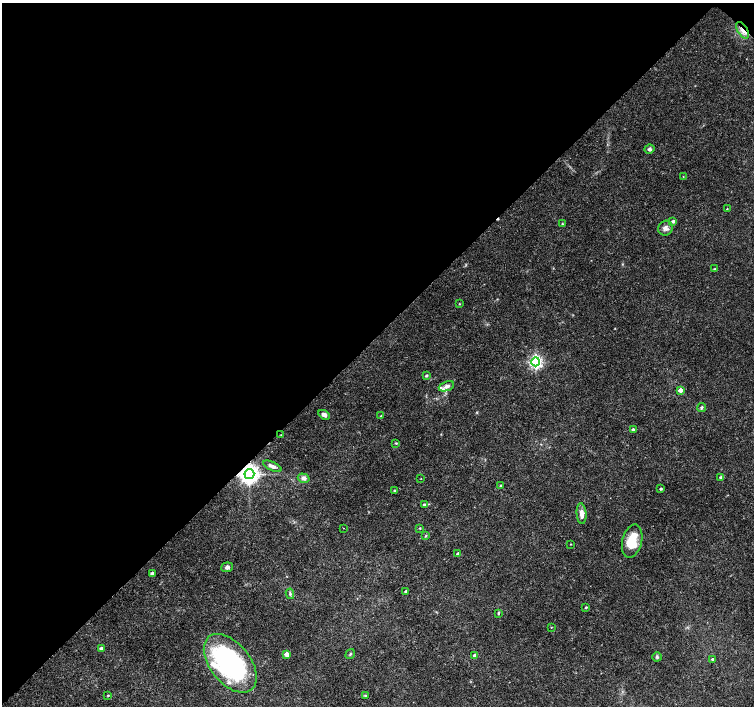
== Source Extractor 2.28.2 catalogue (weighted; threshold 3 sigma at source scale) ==
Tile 2 of 4 x 4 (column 2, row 1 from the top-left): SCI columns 1511-3014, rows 4389-5796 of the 6030 x 6030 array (HDU 1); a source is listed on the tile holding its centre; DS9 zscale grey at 2 x 2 block average (1 PNG px = mean of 2 x 2 image px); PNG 756 x 708 px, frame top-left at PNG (2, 3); each listed source drawn as its Kron ellipse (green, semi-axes under 4 px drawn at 4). Shown black and unused: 48% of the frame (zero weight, under 3 of 4 exposures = <1% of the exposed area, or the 3 px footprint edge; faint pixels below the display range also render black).
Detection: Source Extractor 2.28.2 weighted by HDU 2 'WHT'; one run over the whole footprint, this tile lists its part. Background 0.0237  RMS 0.0019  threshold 0.00866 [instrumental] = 3 sigma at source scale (4.5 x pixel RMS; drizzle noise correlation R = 1.50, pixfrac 1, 0.0396/0.0396 arcsec/px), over >= 5 px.
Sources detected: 55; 1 cosmic-ray / hot-pixel residue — neither listed nor drawn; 3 inside a brighter listed object's ellipse — not listed separately; the other 51 listed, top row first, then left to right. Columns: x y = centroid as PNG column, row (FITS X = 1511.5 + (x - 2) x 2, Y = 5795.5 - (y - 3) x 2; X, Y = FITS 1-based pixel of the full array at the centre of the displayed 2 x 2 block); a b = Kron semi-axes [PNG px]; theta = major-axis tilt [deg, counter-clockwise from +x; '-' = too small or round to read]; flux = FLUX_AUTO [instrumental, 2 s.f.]
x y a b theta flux
742 30 9 5 -60 2.9
649 149 5 4 - 1.2
683 177 3 2 - 0.2
727 209 2 2 - 0.36
673 221 3 3 - 1.1
562 224 2 2 - 0.36
665 228 8 7 - 1.9
715 269 3 2 - 0.29
459 304 3 2 - 0.31
536 362 4 4 - 100
426 375 3 2 - 0.86
446 386 8 4 21 1.8
680 390 3 3 - 4.2
702 407 4 3 - 0.72
324 415 6 4 -31 1.7
381 416 3 2 - 0.47
633 430 3 2 - 1.7
281 435 2 2 - 0.18
396 443 2 2 - 0.5
272 466 10 4 -25 1.9
249 474 5 5 - 330
721 477 3 3 - 1.2
304 478 6 4 -16 2
421 478 3 2 - 0.17
500 486 2 2 - 0.46
661 489 2 2 - 0.76
394 490 2 2 - 0.5
424 505 3 3 - 0.67
581 514 10 5 -86 3
344 528 2 2 - 0.14
420 528 3 2 - 0.45
425 536 3 2 - 0.36
632 541 17 9 76 11
571 544 2 2 - 0.28
458 553 3 2 - 1.4
227 567 6 5 - 1.5
152 573 2 2 - 2
406 591 2 2 - 0.96
290 594 5 4 - 0.79
586 607 2 2 - 0.64
498 613 3 3 - 0.48
551 628 2 2 - 0.17
101 648 3 2 - 1.6
287 654 3 3 - 5.9
350 654 5 2 - 0.48
474 655 2 2 - 1.5
657 657 4 4 - 0.68
712 659 2 2 - 0.7
230 663 34 20 -51 83
108 695 2 2 - 0.44
365 695 3 3 - 0.37
Overlapping masked pixels (flux is a lower limit): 2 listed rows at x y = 742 30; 249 474
Isophote crosses this tile's border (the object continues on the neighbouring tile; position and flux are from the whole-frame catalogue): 1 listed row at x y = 230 663